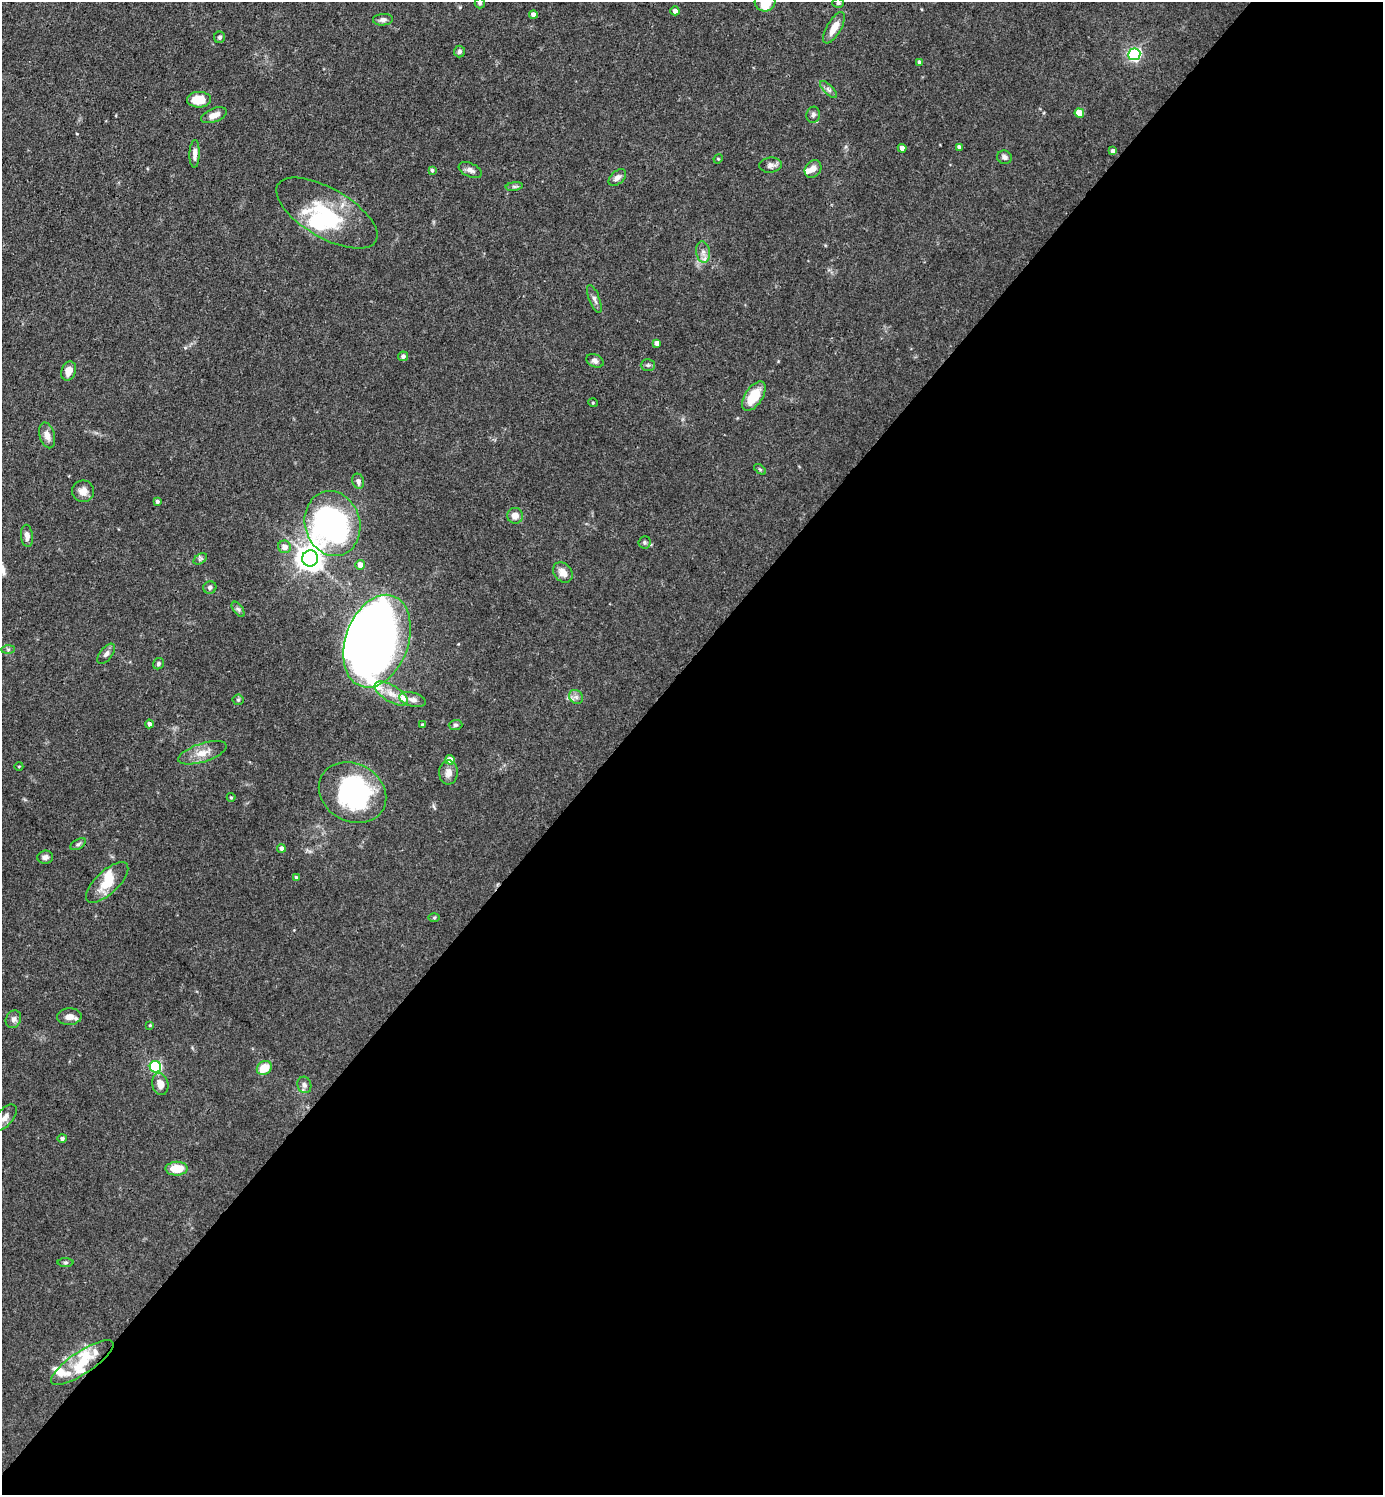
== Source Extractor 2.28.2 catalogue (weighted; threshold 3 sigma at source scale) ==
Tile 12 of 4 x 4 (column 4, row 3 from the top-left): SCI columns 4440-5820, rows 1494-2986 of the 5974 x 5972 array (HDU 1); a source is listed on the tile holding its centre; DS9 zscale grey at full resolution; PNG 1385 x 1497 px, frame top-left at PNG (2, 2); each listed source drawn as its Kron ellipse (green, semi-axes under 4 px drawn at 4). Shown black and unused: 55% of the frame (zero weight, under 3 of 4 exposures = <1% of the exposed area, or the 3 px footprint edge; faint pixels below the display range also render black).
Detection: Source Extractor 2.28.2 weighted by HDU 2 'WHT'; one run over the whole footprint, this tile lists its part. Background 0.0754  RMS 0.0039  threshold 0.0176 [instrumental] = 3 sigma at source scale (4.5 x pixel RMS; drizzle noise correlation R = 1.50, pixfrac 1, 0.05/0.05 arcsec/px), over >= 5 px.
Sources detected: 102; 7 inside a brighter object's white glare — neither listed nor drawn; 6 inside a brighter listed object's ellipse — not listed separately; the other 89 listed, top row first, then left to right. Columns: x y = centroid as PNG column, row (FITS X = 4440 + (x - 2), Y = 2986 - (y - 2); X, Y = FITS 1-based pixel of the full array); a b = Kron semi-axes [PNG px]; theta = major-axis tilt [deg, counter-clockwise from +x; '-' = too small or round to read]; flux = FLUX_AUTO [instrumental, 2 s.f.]
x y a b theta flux
765 2 10 10 - 8
480 3 5 5 - 0.58
838 3 6 4 2 0.64
675 11 4 4 - 1.8
533 14 4 4 - 1.8
383 20 10 6 4 1.5
834 28 17 7 60 4.6
220 37 5 5 - 0.76
459 51 6 5 - 0.96
1134 54 6 6 - 79
920 62 4 4 - 1.1
829 90 11 4 -45 1.2
199 100 12 8 1 7
1079 113 5 4 - 6.4
214 115 13 6 21 3.2
813 115 8 6 80 1.1
959 147 4 3 - 0.84
902 148 4 4 - 2
1113 151 4 4 - 1.4
195 154 14 5 89 2
1004 157 7 6 - 1.2
718 159 5 4 - 0.37
770 165 11 7 6 1.8
813 169 9 7 53 2.1
432 170 4 3 - 0.73
470 170 12 6 -24 1.8
617 177 10 6 41 1.9
514 186 8 4 8 0.86
327 213 56 24 -30 31
703 252 11 7 -81 2.1
594 299 15 5 -69 1.5
657 343 4 4 - 2.1
403 356 5 5 - 1.2
595 361 9 6 -22 1.5
648 365 7 6 - 0.85
68 371 10 7 70 3.6
754 396 16 9 56 10
593 403 5 3 - 0.34
47 435 13 7 -73 2.7
760 469 7 3 -37 0.52
358 481 7 6 - 1.4
83 491 11 10 - 3.1
157 502 3 3 - 0.95
515 516 8 8 - 3.3
332 524 33 27 -75 120
27 536 11 6 -85 2.2
644 542 6 6 - 0.78
285 547 6 6 - 2.7
310 558 8 8 - 410
200 559 7 4 34 0.88
360 565 5 4 - 3.1
563 572 11 8 -50 3.1
210 588 6 6 - 1.1
238 609 9 4 -53 0.92
377 641 48 31 70 400
8 650 7 4 1 0.72
106 654 12 6 51 1.5
158 664 6 5 - 0.79
391 693 19 8 -31 4.5
576 697 7 6 - 1.4
413 699 14 7 -14 2
238 700 5 5 - 0.55
149 724 4 4 - 1.4
422 725 3 3 - 0.57
455 725 7 5 2 0.89
202 753 25 9 17 5
450 760 5 4 - 3.9
19 766 4 3 - 0.3
448 773 12 9 87 2.9
353 793 35 29 -29 56
231 797 4 4 - 0.38
78 844 8 4 30 0.9
281 848 4 4 - 1.3
45 857 8 6 6 1.5
296 877 4 3 - 0.63
107 882 27 11 43 8.6
434 918 6 4 1 0.5
69 1017 12 8 2 3
13 1019 9 7 62 1.3
150 1025 4 4 - 0.37
155 1067 6 5 - 47
264 1068 8 6 35 6.7
160 1084 11 8 -77 3.5
304 1085 8 7 - 1.3
5 1118 16 8 49 2.7
62 1138 4 4 - 0.89
177 1169 11 7 1 8.2
65 1262 8 4 0 0.62
82 1362 37 11 34 9.7
Overlapping masked pixels (flux is a lower limit): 1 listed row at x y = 82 1362
Isophote crosses this tile's border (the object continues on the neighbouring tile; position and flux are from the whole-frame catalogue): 2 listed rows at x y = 765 2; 5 1118